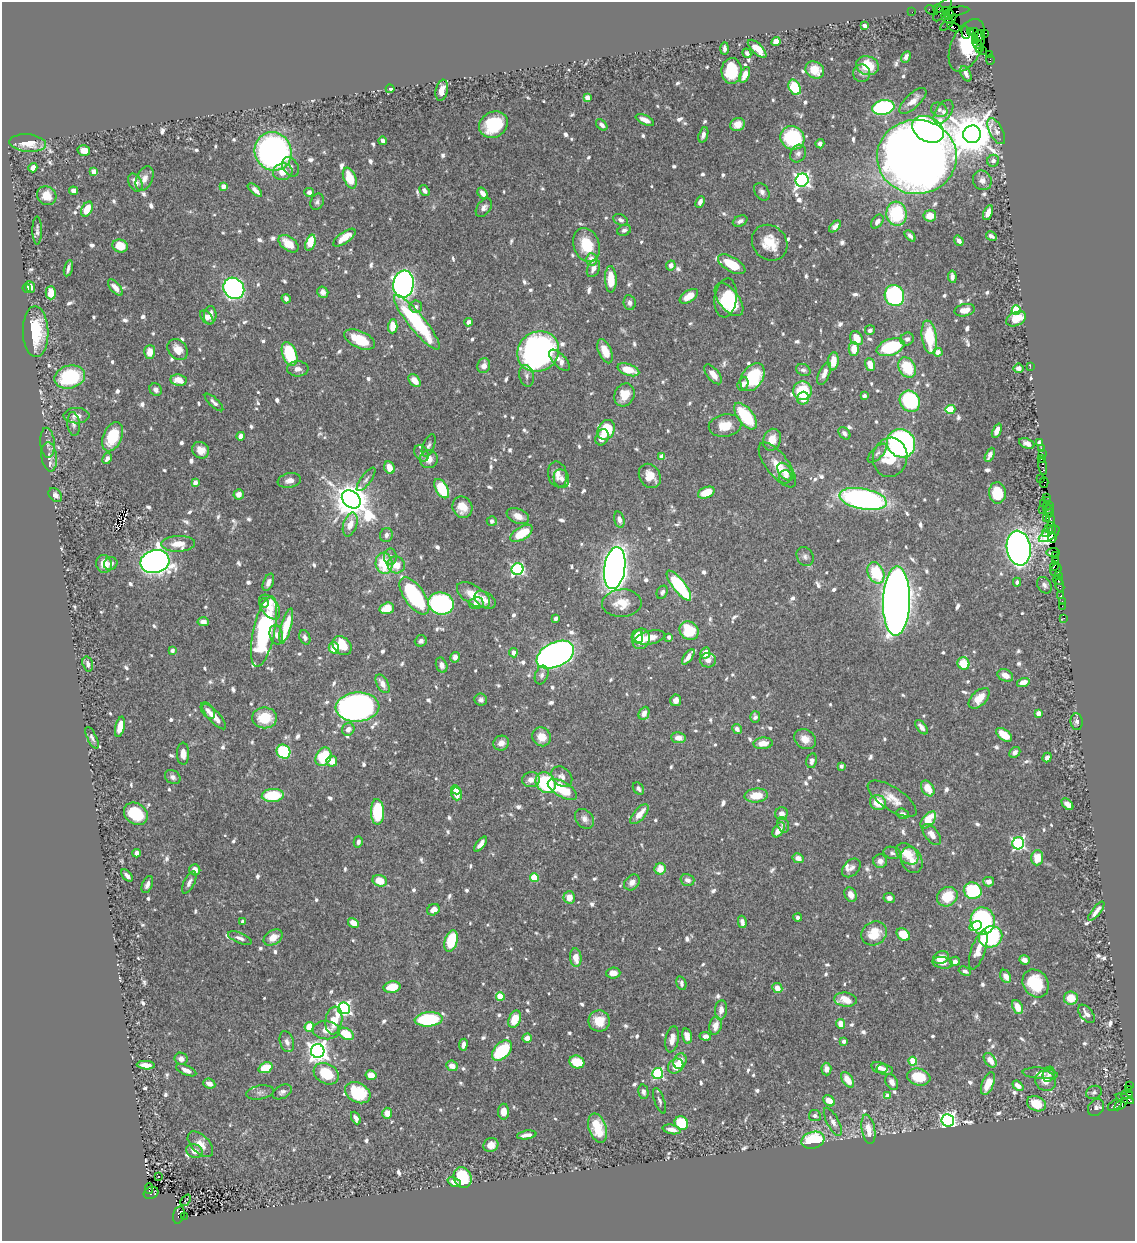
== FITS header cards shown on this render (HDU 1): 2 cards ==
NAXIS1  =                 1133
NAXIS2  =                 1239

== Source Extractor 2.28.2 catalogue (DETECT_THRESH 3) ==
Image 1133 x 1239 px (HDU 1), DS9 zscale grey, 1 PNG px = 1 image px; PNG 1137 x 1243 px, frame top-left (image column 1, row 1239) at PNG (2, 2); each listed source drawn as its Kron ellipse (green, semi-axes under 4 px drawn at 4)
Background 0.586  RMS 0.0088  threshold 0.0263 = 3 sigma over >= 5 px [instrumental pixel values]
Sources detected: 956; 1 with non-positive FLUX_AUTO (blend fragments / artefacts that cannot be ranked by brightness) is neither listed nor drawn; of the other 955, the 500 brightest by FLUX_AUTO listed and drawn (455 fainter detections omitted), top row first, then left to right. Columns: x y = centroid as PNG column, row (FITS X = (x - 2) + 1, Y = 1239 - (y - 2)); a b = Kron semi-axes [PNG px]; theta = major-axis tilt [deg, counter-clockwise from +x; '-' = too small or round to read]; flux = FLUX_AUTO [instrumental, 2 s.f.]
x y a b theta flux
938 8 5 4 - 22
943 9 14 6 54 21
932 10 7 2 -27 11
946 10 2 2 - 4.3
956 11 13 3 7 30
912 12 2 2 - 4.3
949 15 5 4 - 300
947 18 6 3 -44 140
948 22 10 4 46 27
865 26 4 4 - 3.2
954 27 7 3 -28 29
966 32 6 3 -86 43
970 32 3 2 - 9.5
974 33 4 2 - 3.6
984 33 4 3 - 31
978 36 6 4 65 300
975 40 3 2 - 120
776 42 5 4 - 7.8
977 44 5 3 - 55
967 45 28 15 66 57
724 48 6 3 87 2.1
980 48 3 2 - 6
757 49 12 5 -43 10
983 50 2 2 - 7
747 53 5 3 - 2.1
989 54 4 2 - 13
906 57 6 4 62 2.4
990 60 5 3 - 11
867 66 11 9 -20 16
815 70 10 8 -34 8.8
732 71 13 10 87 27
862 73 8 8 - 2.5
966 74 8 5 -65 2.8
745 75 8 4 67 6.9
795 87 8 5 -62 27
390 89 4 3 - 2.3
442 90 11 6 78 5.9
587 98 4 4 - 7.4
913 101 17 7 43 6.8
883 107 11 7 11 76
939 110 8 7 - 2.3
943 112 13 7 55 3.6
645 120 10 4 -25 5.7
738 124 7 6 - 5.7
493 125 15 12 30 35
602 125 6 4 -44 2.4
928 129 17 12 -30 190
996 131 14 6 -62 3
972 134 9 8 - 2500
703 135 8 4 72 2.7
792 138 12 11 - 48
382 141 4 3 - 2.6
28 143 18 8 -5 12
820 144 4 4 - 3
84 150 6 5 - 6.9
273 151 20 18 -61 210
798 154 9 7 64 2.7
917 157 40 37 1 1200
993 161 6 6 - 2
291 167 10 7 -62 2.3
33 168 5 4 - 5
93 172 4 4 - 5.6
283 172 10 8 14 7.3
350 178 11 6 -67 16
144 179 13 8 68 4.2
802 180 7 6 - 200
982 180 10 9 - 3.7
135 183 10 6 -62 5.1
223 186 4 4 - 5.9
255 190 9 4 -42 3
73 191 4 4 - 3.2
424 191 6 4 -56 2.1
309 192 5 4 - 2.5
762 192 9 7 -54 2.4
483 193 6 4 -53 3.3
47 196 10 9 - 8.9
317 202 8 6 66 1.9
700 202 6 4 66 2.7
484 208 10 6 52 2.7
87 209 8 5 60 11
988 213 8 4 65 4.8
896 214 12 10 -84 38
930 216 6 5 - 7.7
620 220 7 5 -26 2
740 221 7 5 26 2.6
877 222 8 5 54 2.9
835 226 7 4 43 2.9
37 230 14 4 -90 2.1
624 230 7 5 25 2.1
910 236 6 4 -48 1.9
991 236 6 4 -30 1.9
344 238 13 5 35 10
959 241 5 4 - 2.9
310 243 8 4 73 21
770 243 19 16 -46 14
288 244 11 6 -37 10
587 245 17 13 -71 19
120 246 8 6 -18 12
592 260 6 5 - 6.7
732 264 15 7 -30 17
671 265 5 5 - 4
68 268 8 3 76 2.1
593 268 9 6 66 4.1
952 277 6 4 -83 2.2
611 279 13 6 -88 15
403 284 14 10 83 340
30 287 6 4 -67 3.1
27 288 4 4 - 2.2
115 288 10 5 -48 4.8
234 288 11 10 - 220
323 292 6 5 - 3.8
51 293 6 5 - 9.2
689 296 10 5 34 9.5
894 296 11 9 -67 86
726 298 19 11 83 25
286 299 5 4 - 2.5
729 300 19 10 -52 30
630 303 7 6 - 2.3
416 307 6 6 - 2.7
965 310 10 6 11 4.6
1016 310 5 4 - 33
210 315 9 6 86 5.7
207 317 8 5 -50 2.2
1016 319 10 6 25 11
417 322 35 8 -51 62
468 322 4 4 - 2.6
393 326 7 4 87 11
870 330 5 4 - 2.1
36 332 25 13 -88 28
929 337 17 7 -81 25
857 338 7 6 - 8.2
359 339 16 8 -25 19
907 339 7 6 - 2.1
890 347 14 8 19 42
178 349 11 9 -49 8.2
854 349 7 5 -90 9.4
538 351 21 19 36 250
605 351 13 6 -68 10
150 352 6 5 - 7.4
938 352 4 4 - 5.3
289 354 12 7 -70 33
559 360 13 6 -46 5
833 361 9 5 83 7.6
870 365 7 4 -72 8.6
484 366 7 6 - 4.3
1030 366 2 2 - 17
907 368 11 8 -58 22
1019 368 5 4 - 3.9
298 369 11 7 -1 3.5
628 370 11 5 -19 13
803 370 7 5 -22 2
824 373 12 5 67 4
713 374 12 5 -51 6.2
527 376 11 7 -77 2.5
70 377 15 11 14 50
753 377 15 10 56 34
179 380 8 5 -7 8.2
414 381 7 5 -48 7
743 384 7 5 70 2.8
156 390 6 6 - 2.8
802 391 9 9 - 29
624 395 12 10 64 11
864 396 4 4 - 2.6
803 398 6 6 - 7.9
910 401 11 9 -56 61
214 402 12 4 -43 2.3
950 409 5 4 - 18
76 416 13 8 0 4.8
745 416 16 8 -52 34
74 424 12 6 -84 2.6
725 426 16 11 10 11
606 430 10 8 62 24
997 431 7 4 66 4.9
844 433 7 5 -47 2.2
241 436 4 4 - 5.9
112 437 15 9 66 19
602 437 8 6 68 5.2
772 440 11 8 71 7.6
1040 442 3 3 - 14
47 443 15 7 -85 2.9
901 443 15 13 -47 170
1027 443 8 5 -21 2.9
429 445 12 6 68 1.9
1041 448 2 2 - 8.5
201 450 9 8 - 5.6
421 453 9 6 -55 2
877 453 12 5 45 2.4
1042 454 2 2 - 16
990 455 8 4 65 3.6
662 456 4 4 - 6.7
49 457 15 7 -83 3.4
890 457 20 17 79 21
107 458 6 4 60 2.8
429 459 9 9 - 5.8
1041 459 3 2 - 19
777 465 27 11 -52 11
1043 467 8 3 -81 42
389 468 6 5 - 7.5
785 472 10 6 -52 3.3
557 474 13 9 -77 5.6
650 476 13 10 -58 8.4
785 477 7 6 - 2.8
1040 478 3 3 - 35
366 479 14 5 53 2.2
561 479 9 7 -72 2.9
289 480 12 7 10 3.8
1044 482 5 4 - 25
195 483 4 4 - 5.8
442 489 10 6 -60 35
706 493 9 5 22 12
997 493 10 8 -85 17
239 494 5 5 - 4.7
55 495 8 5 -48 2.8
1047 497 3 2 - 12
351 499 10 8 -42 1700
863 499 24 10 -11 170
1048 501 3 2 - 16
1043 503 2 2 - 13
1049 505 3 3 - 5.2
1046 506 3 2 - 24
462 507 11 9 -60 10
1043 509 3 2 - 14
1049 510 5 2 - 20
1049 513 4 3 - 28
518 516 12 7 -24 6.2
1046 518 2 2 - 13
619 519 8 5 -73 3.2
1050 520 6 3 -76 54
492 521 5 5 - 2.1
350 525 12 7 73 7.4
1052 527 5 3 - 24
1049 528 4 2 - 22
522 533 12 6 33 18
1046 533 4 3 - 9.8
1049 534 12 5 33 85
386 535 7 6 - 2.6
1052 538 4 3 - 52
178 544 17 8 2 8.4
1019 548 17 12 -81 530
1053 552 6 3 5 11
1055 555 3 3 - 9.8
805 556 10 8 -63 2.4
390 557 8 6 90 2
1056 560 3 2 - 11
155 562 15 11 13 600
384 563 11 8 -85 24
104 564 9 7 -73 7.6
111 564 7 6 - 2.5
396 565 8 8 - 8.6
1054 566 5 3 - 41
615 568 21 10 82 550
517 569 6 5 - 100
1056 570 6 5 - 41
876 573 11 8 -66 28
1058 576 3 2 - 16
1058 580 5 3 - 72
268 582 9 5 66 3.2
1017 582 4 4 - 2
1044 585 9 6 -56 2.3
1060 585 7 3 -69 18
679 586 18 6 -52 60
662 592 7 5 61 2.1
474 595 19 9 -33 12
1061 595 3 3 - 26
414 596 21 10 -55 57
485 600 11 7 -30 4.8
896 601 34 13 89 1100
1062 601 2 2 - 5.7
264 603 5 4 - 2.5
441 603 13 11 -16 110
476 603 7 6 - 2.9
622 603 20 13 4 12
1062 606 2 2 - 5.6
270 607 14 8 -55 6.2
387 608 7 5 16 11
556 618 4 4 - 2.4
1064 618 3 2 - 3.2
203 622 5 4 - 3.5
286 626 18 5 74 20
689 631 10 8 -41 31
264 632 36 10 78 93
276 635 10 6 -78 3.1
637 636 6 5 - 6.6
305 637 7 5 -67 2.4
650 637 15 6 12 7.8
669 637 4 3 - 2.6
641 639 10 8 72 16
421 641 6 5 - 2.1
342 646 11 8 -45 17
334 648 6 5 - 8.5
172 650 4 3 - 2.8
513 653 4 4 - 4.1
705 653 6 4 62 7.7
555 655 20 12 25 350
455 657 5 5 - 2.9
688 657 9 4 54 4.6
708 660 8 7 - 4
963 663 6 5 - 15
88 664 7 5 -73 2.3
442 665 8 5 -70 2.9
542 675 9 6 69 2.2
1005 675 8 6 -24 5.4
1023 682 6 4 18 5.3
382 684 10 5 -59 4.8
979 698 13 7 45 11
481 700 6 6 - 2.1
676 700 6 5 - 3.5
358 707 22 14 3 260
208 711 9 6 -55 3.3
644 713 7 5 65 4.5
1038 713 4 4 - 6.8
214 717 16 5 -47 7.5
755 717 6 5 - 1.9
264 718 12 10 -2 19
1077 722 8 6 -84 2
120 727 10 4 77 9.5
921 727 8 4 -52 3.7
348 729 6 6 - 3.8
737 729 5 4 - 3.9
1004 735 9 5 -37 12
542 737 10 9 - 8.1
92 738 12 4 -63 2
679 738 7 5 -6 5
805 739 11 9 -34 6.4
501 743 8 7 - 4.1
763 743 10 5 4 5.9
283 752 7 6 - 53
1015 752 6 5 - 2.6
183 754 11 6 -89 4.7
323 757 10 7 60 25
1047 758 5 4 - 2.3
332 761 5 5 - 7.5
812 761 7 5 78 3.1
841 766 4 3 - 2.7
173 777 8 6 -35 2.2
562 777 12 9 -43 3.9
531 780 9 7 7 4.1
546 783 11 9 -50 54
638 788 7 5 -54 2
928 788 9 6 -58 9.4
562 789 16 7 -31 26
456 790 5 4 - 7.2
457 794 6 5 - 7.3
273 795 11 6 4 29
756 795 12 7 6 12
892 799 28 11 -34 9.3
878 803 8 7 - 12
1067 804 7 4 -45 5.4
377 812 13 6 -88 40
136 814 13 10 -37 25
639 814 12 5 49 8.4
781 814 6 6 - 3.8
903 814 6 5 - 2.5
584 819 11 8 -48 3.3
928 820 10 5 49 16
783 825 8 5 -67 2.2
779 830 8 5 58 7.3
932 834 12 6 -52 5.5
358 842 5 4 - 2
1018 843 6 6 - 110
481 844 9 4 52 3.7
136 853 4 4 - 3.3
892 853 9 6 -15 1.9
907 854 13 9 -42 15
798 858 6 5 - 3.8
1037 858 7 6 - 10
912 860 13 10 -65 5.4
880 861 7 7 - 3.3
851 868 11 7 45 2.5
660 869 6 5 - 8.6
195 870 5 5 - 6.2
127 876 7 4 -49 2.5
534 878 4 4 - 25
687 880 7 5 -17 2.7
380 881 7 5 -18 10
632 882 9 6 49 3.6
989 882 5 5 - 3.8
189 883 12 5 63 2.7
147 885 9 5 70 2.7
973 891 9 8 - 42
851 895 7 5 -62 3.8
569 897 6 5 - 8.4
947 897 11 9 37 18
889 898 6 5 - 2.8
433 910 6 5 - 6.4
1096 911 12 4 51 4
798 918 4 3 - 2.5
983 921 13 12 - 120
243 922 4 3 - 2.5
742 922 6 4 -75 3.1
353 923 6 4 -30 8.3
976 926 6 4 23 11
874 933 13 11 36 15
903 934 7 5 -41 14
273 937 10 7 31 5.9
991 937 12 10 22 74
240 938 12 5 -22 2.7
451 941 11 6 74 28
978 950 20 7 71 7.6
576 958 9 5 -84 7.4
941 958 8 6 23 9.5
1024 960 5 4 - 3.2
955 961 5 4 - 2.6
943 963 10 6 -10 4.1
965 971 6 4 -24 2.3
613 973 7 5 5 5.6
1006 976 7 5 -61 5
681 983 7 5 -71 1.9
1035 983 15 12 -57 24
392 987 8 5 12 16
777 988 5 5 - 5.8
500 996 4 4 - 22
1071 998 7 6 - 10
845 1000 11 7 -7 12
1018 1007 7 5 -66 8
344 1008 6 6 - 150
721 1010 10 6 83 4.3
1086 1014 10 6 -52 3.1
429 1019 14 7 4 54
515 1019 9 6 67 13
334 1020 14 8 81 13
599 1021 11 10 - 12
841 1024 5 4 - 8.3
715 1026 9 6 78 7.2
309 1027 5 4 - 13
326 1030 13 9 -5 7.3
346 1034 8 5 -29 17
687 1036 8 5 -78 5.3
705 1036 6 4 -6 3.2
527 1038 5 4 - 4.6
672 1039 13 6 81 4.9
844 1041 4 3 - 2.8
287 1042 11 7 -72 3.2
463 1045 6 4 83 2.9
502 1050 12 7 47 41
318 1051 7 6 - 450
181 1059 6 6 - 3.5
990 1060 8 5 -53 6.4
680 1061 8 6 66 6.3
913 1061 4 4 - 20
577 1062 7 6 - 21
146 1065 9 4 -4 5.3
452 1066 6 5 - 4.6
676 1066 8 7 - 10
266 1068 7 5 22 20
879 1068 8 5 -16 4.2
826 1069 6 5 - 3.7
186 1070 11 4 -24 3.5
885 1070 8 5 -11 3.5
658 1073 5 5 - 78
1040 1073 17 5 -5 3.3
326 1074 13 10 -29 20
1049 1074 8 6 72 1.9
371 1075 5 5 - 6.4
919 1077 12 8 -12 17
848 1080 9 5 -54 8.7
1045 1081 11 10 - 5.9
892 1082 8 5 -63 3.7
209 1084 6 4 -23 3.9
988 1084 12 5 67 9.2
1129 1085 3 2 - 20
1018 1086 6 4 -40 4.4
1128 1089 3 3 - 8.4
260 1092 14 7 10 2.6
282 1092 10 6 27 2.3
643 1092 7 5 -78 2
1094 1092 8 6 20 1.9
358 1093 13 9 -28 31
1127 1095 6 3 7 75
888 1096 4 4 - 6.3
1125 1099 10 4 -21 230
660 1101 13 5 -70 2
829 1101 6 4 -42 7.7
1036 1104 10 7 -24 12
1121 1104 7 4 40 79
1115 1105 7 5 33 78
1096 1108 9 7 55 2.3
504 1112 8 5 90 5.7
387 1113 5 4 - 6.7
815 1116 6 5 - 2.2
356 1118 7 4 -64 3.4
948 1120 6 6 - 220
833 1122 15 6 -62 3.1
681 1123 7 6 - 27
598 1128 15 8 -73 18
672 1129 9 4 -13 4.9
868 1129 15 6 -80 8.4
527 1135 10 3 9 3.2
813 1140 12 8 16 35
200 1144 15 9 -45 5.8
491 1145 7 6 - 5.1
194 1151 8 6 -26 5.2
158 1177 3 3 - 2.6
462 1177 11 8 -68 35
454 1182 7 4 -25 5
149 1189 5 3 - 59
151 1193 7 6 - 210
186 1200 6 3 48 5.3
179 1215 9 5 76 320
184 1216 2 2 - 25
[455 fainter detections neither listed nor drawn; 1 non-positive-flux detection neither listed nor drawn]